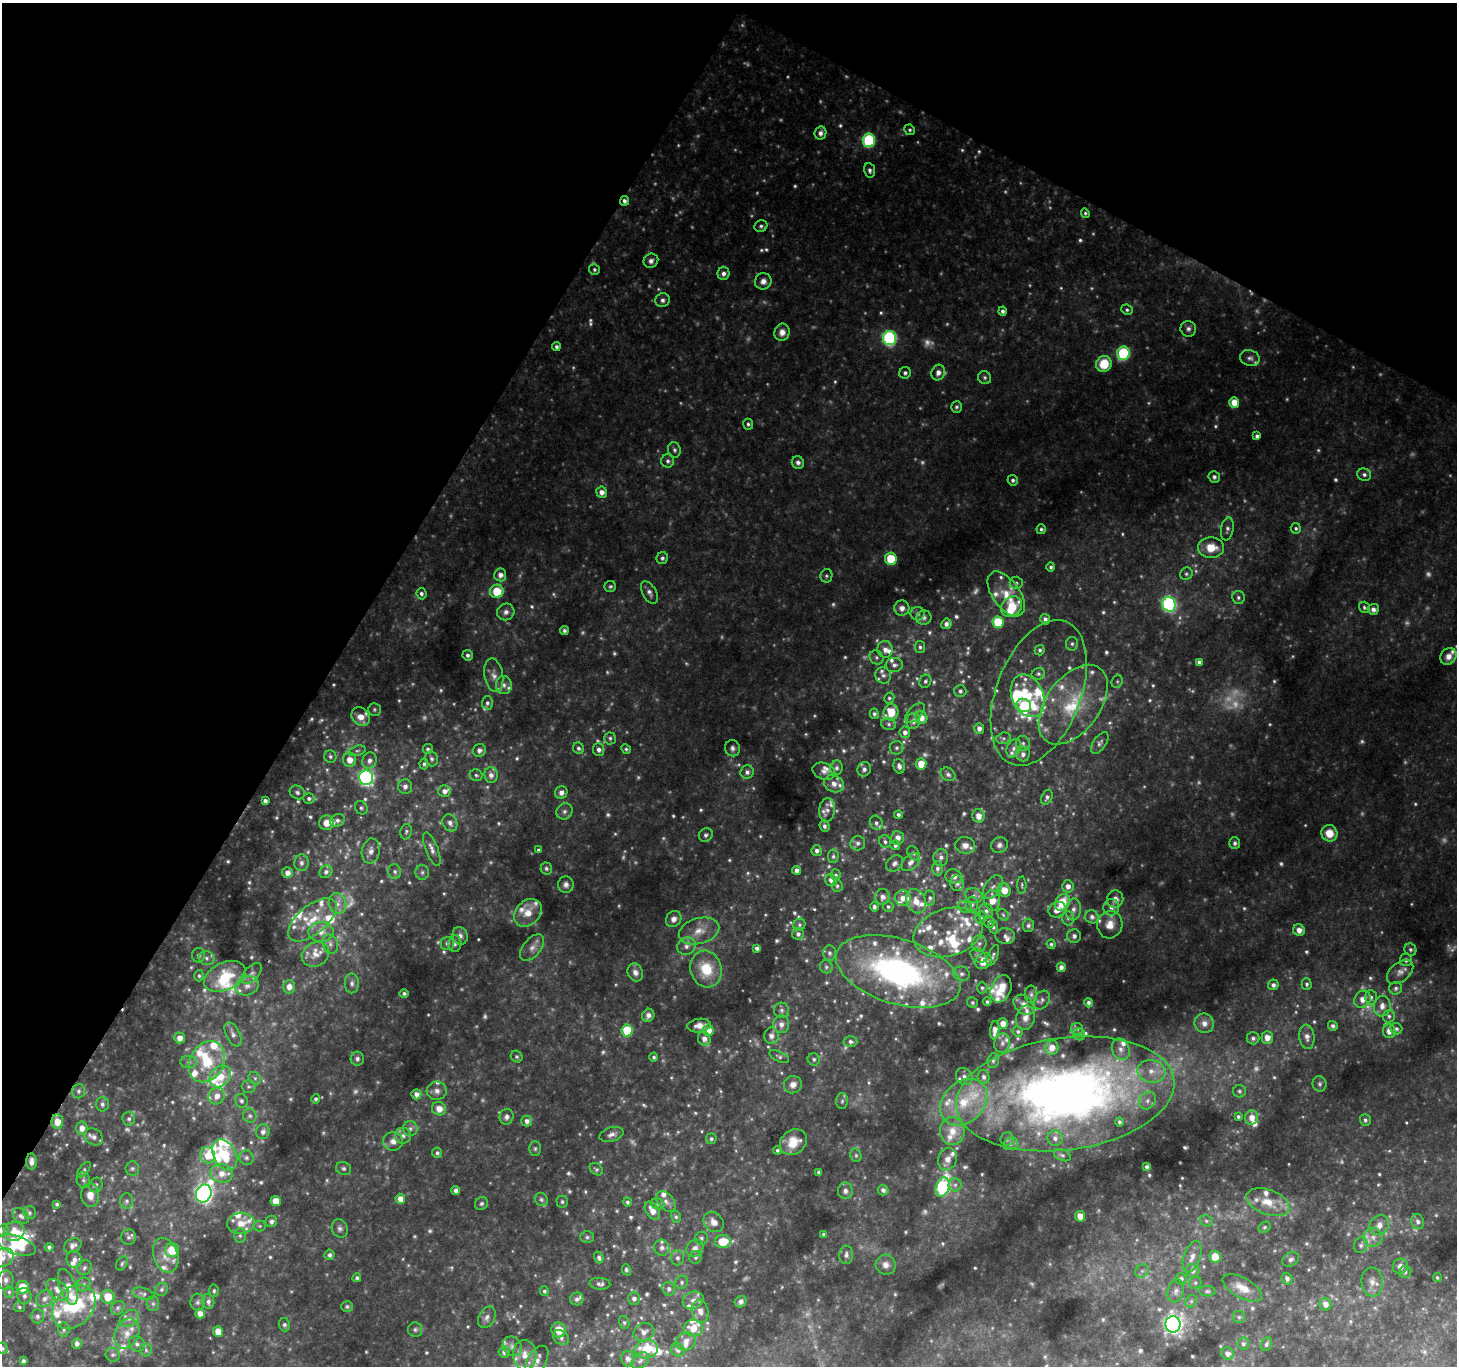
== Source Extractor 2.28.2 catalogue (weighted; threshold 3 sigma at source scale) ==
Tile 2 of 4 x 4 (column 2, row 1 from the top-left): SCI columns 1463-2917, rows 4353-5716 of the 5827 x 5911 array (HDU 1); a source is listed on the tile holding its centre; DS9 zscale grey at full resolution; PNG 1459 x 1368 px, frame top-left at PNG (2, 3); each listed source drawn as its Kron ellipse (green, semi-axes under 4 px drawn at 4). Shown black and unused: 30% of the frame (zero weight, under 2 of 3 exposures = <1% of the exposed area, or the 3 px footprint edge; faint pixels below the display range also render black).
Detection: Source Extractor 2.28.2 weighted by HDU 2 'WHT'; one run over the whole footprint, this tile lists its part. Background 0.181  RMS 0.016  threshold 0.0726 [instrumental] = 3 sigma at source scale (4.5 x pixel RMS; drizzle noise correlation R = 1.50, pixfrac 1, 0.0396/0.0396 arcsec/px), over >= 5 px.
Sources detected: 991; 150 too faint to see at this stretch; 4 inside a brighter object's white glare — neither listed nor drawn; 121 inside a brighter listed object's ellipse — not listed separately; of the other 716, all 500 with FLUX_AUTO >= 3.24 (the completeness limit of this list) listed and drawn (216 fainter detections not listed), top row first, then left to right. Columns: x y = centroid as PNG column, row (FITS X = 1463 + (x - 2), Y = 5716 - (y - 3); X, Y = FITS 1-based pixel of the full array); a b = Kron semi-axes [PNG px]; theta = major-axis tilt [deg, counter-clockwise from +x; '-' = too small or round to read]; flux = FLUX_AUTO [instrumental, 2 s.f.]
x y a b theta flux
910 130 5 5 - 3.2
820 133 7 6 - 7.3
869 140 7 6 - 180
870 170 7 5 -82 5.2
624 201 5 4 - 6.7
1085 213 5 4 - 3.3
761 226 6 5 - 4.5
651 261 8 7 - 7.1
594 270 5 5 - 3.8
723 274 6 6 - 7.6
763 281 8 8 - 10
663 300 7 7 - 6.1
1127 310 6 5 - 3.6
1002 311 4 4 - 5
1188 329 8 8 - 6.6
782 332 9 7 71 12
889 338 7 6 - 310
556 347 4 4 - 4.6
1123 353 6 6 - 180
1250 358 10 7 -17 7.1
1104 364 8 7 - 50
905 373 6 5 - 4.4
938 373 8 6 71 9.5
985 378 7 6 - 4
1234 402 5 5 - 27
956 407 6 5 - 3.5
748 424 5 4 - 3.8
1257 436 4 4 - 5.8
674 450 8 6 -75 4.8
668 461 6 6 - 5.4
798 463 6 6 - 6.2
1364 475 7 6 - 5.3
1214 477 6 5 - 4.7
1013 480 5 5 - 4.6
602 492 5 5 - 11
1296 528 5 5 - 3.6
1041 529 5 4 - 3.8
1227 529 11 6 80 6.5
1211 548 13 10 0 34
662 558 6 5 - 4.4
891 559 6 6 - 54
1051 567 4 4 - 3.7
1186 574 6 6 - 3.6
500 575 6 6 - 10
826 576 7 6 - 3.7
1016 583 6 6 - 4.2
610 586 5 5 - 3.4
497 591 7 6 - 48
649 592 12 7 -60 8.2
421 594 5 5 - 4.9
1006 594 26 13 -54 43
1238 597 6 6 - 4.5
1169 604 7 6 - 350
1012 607 11 9 40 53
1364 607 6 5 - 3.4
902 608 7 7 - 10
1373 609 5 5 - 8.6
506 612 9 8 - 8.9
917 614 7 7 - 5.2
924 618 7 7 - 5.2
1045 619 5 5 - 6.9
998 622 6 5 - 77
946 624 5 5 - 8
564 631 4 3 - 4.1
1072 644 7 6 - 4.1
920 647 6 5 - 3.9
885 649 8 7 - 12
1040 650 5 5 - 3.6
468 655 5 5 - 5.3
1448 656 9 7 49 15
876 657 7 6 - 4.4
1199 662 4 4 - 4.8
894 665 8 7 - 7.2
1038 674 7 5 23 3.8
494 675 17 9 -80 15
883 675 8 7 - 6.8
925 681 7 6 - 4.1
1117 681 7 5 69 3.4
504 685 9 8 - 8.8
960 691 6 6 - 4.1
1039 693 76 42 69 200
1028 696 22 15 -66 56
889 698 5 5 - 3.3
487 703 6 5 - 5.1
1024 705 7 6 - 59
1073 705 45 27 54 120
374 709 6 6 - 3.4
891 712 8 7 - 38
915 713 12 6 44 7.2
874 714 5 4 - 4.3
361 717 10 8 -51 18
921 718 7 6 - 17
913 721 8 6 72 8.8
889 724 7 6 - 5.3
979 728 5 5 - 8
905 732 6 5 - 7.4
610 738 6 6 - 3.8
1003 738 7 5 18 4
1023 743 7 6 - 4.7
1100 743 12 6 55 6.3
578 748 6 5 - 4.5
732 748 8 7 - 7
897 748 7 6 - 4.3
1014 748 10 6 66 7.3
428 749 5 5 - 3.7
626 749 5 4 - 3.3
479 750 6 6 - 7.6
599 750 6 5 - 7.3
357 751 9 5 13 3.9
1023 754 7 7 - 7.7
330 757 6 6 - 4.1
431 759 7 6 - 4.9
350 760 7 6 - 17
369 760 8 7 - 7.9
424 764 5 4 - 3.9
921 764 5 5 - 28
899 766 7 5 -74 7
837 768 7 6 - 5.5
864 769 7 6 - 6.7
824 771 11 8 -18 10
747 772 7 6 - 7.3
948 774 8 6 -36 5.6
476 775 6 5 - 3.7
491 775 8 6 -84 10
366 778 7 7 - 500
834 784 10 8 -26 12
405 786 7 7 - 7.9
444 791 6 6 - 9.6
297 792 8 6 -28 5.3
561 792 6 6 - 9.6
1047 797 8 5 66 5.1
309 798 5 5 - 4.6
265 801 4 4 - 5.8
361 808 7 6 - 3.8
827 810 12 8 83 9.6
564 811 8 7 - 6.8
898 814 4 4 - 4.2
978 816 7 6 - 16
337 820 7 6 - 5.7
326 823 7 7 - 16
450 823 9 7 -65 9.5
876 823 7 6 - 5
824 826 6 5 - 5.3
406 832 8 5 80 3.9
1329 833 8 8 - 27
706 835 7 6 - 5.2
898 838 7 6 - 11
885 842 6 6 - 4.3
858 843 7 7 - 6.2
1235 843 6 5 - 4.5
895 845 5 5 - 5.2
965 845 10 8 -9 15
999 845 8 7 - 7.3
432 849 18 6 -68 11
538 850 4 3 - 3.3
371 851 12 9 80 12
817 851 5 5 - 6.6
913 853 8 5 -59 3.8
833 856 7 5 85 4
941 857 8 7 - 7
911 862 11 7 44 9.5
301 863 8 7 - 7
894 863 9 7 40 6.2
546 868 6 6 - 3.7
937 868 7 5 89 5.8
797 870 4 4 - 7.3
326 872 7 6 - 6
395 872 7 6 - 5.1
422 872 7 6 - 4.9
287 873 5 5 - 11
836 875 5 5 - 3.7
954 876 8 7 - 9.2
831 880 6 6 - 7.8
957 883 8 7 - 8
566 885 8 8 - 7.7
1022 885 9 4 -89 3.2
837 886 5 5 - 3.4
1068 886 6 5 - 11
993 887 13 8 57 10
1004 890 7 6 - 25
974 896 9 7 -23 6.7
882 897 8 7 - 6.9
903 898 8 7 - 14
930 898 7 5 -84 4.6
1115 899 9 8 - 11
992 900 10 8 -85 26
916 901 12 9 -66 20
1062 902 9 7 56 51
338 903 10 8 -67 11
972 905 8 6 -89 5.8
874 907 5 4 - 4
888 907 5 5 - 3.4
965 907 7 6 - 5.2
1111 907 8 8 - 9.7
1073 909 11 7 84 10
1057 910 9 7 30 18
986 911 7 7 - 6.1
528 913 15 12 48 26
1003 915 6 5 - 3.4
981 917 6 6 - 3.8
1092 917 7 6 - 7.2
1068 918 7 6 - 5.4
674 919 8 7 - 9.5
312 920 29 14 40 48
989 922 6 5 - 4.2
799 925 6 6 - 4.1
1028 925 6 5 - 4.6
1110 925 14 12 76 23
993 927 6 5 - 3.6
1299 930 6 5 - 13
699 931 21 13 15 28
321 932 12 10 0 18
948 932 35 23 17 76
798 934 6 6 - 5.4
460 936 9 7 -69 8.7
1005 936 10 8 -7 7.1
1074 936 7 7 - 6.1
447 943 7 6 - 6
979 943 8 7 - 7.2
330 944 10 7 -72 7.5
455 944 8 6 85 5.1
1051 944 5 4 - 3.7
686 946 9 8 - 9.3
532 948 16 9 51 13
757 948 4 4 - 5.2
1410 950 6 5 - 4.1
829 953 7 6 - 4.6
315 954 14 11 25 19
199 955 7 6 - 4.5
978 956 8 6 -33 5.9
993 956 11 5 67 5.1
207 958 8 7 - 6.1
1406 960 6 6 - 6.2
984 961 9 7 38 28
826 967 6 6 - 3.9
1061 967 5 4 - 7.5
706 969 18 15 -75 58
898 971 64 32 -17 550
635 972 9 7 -66 9.7
1400 972 15 9 39 13
252 973 12 7 46 6.9
962 974 8 7 - 6.5
199 976 6 4 -87 3.3
225 976 22 14 24 61
352 983 10 7 90 7.6
1307 984 5 5 - 3.9
1273 985 5 5 - 6.4
247 986 12 9 18 14
289 987 6 6 - 14
982 988 6 5 - 3.6
1396 988 6 6 - 5
1001 989 14 10 68 32
404 993 4 4 - 3.9
1031 994 9 6 -90 5.2
1371 997 7 6 - 5.3
1362 999 9 7 54 14
1042 1000 10 7 58 5.8
987 1002 4 4 - 3.3
972 1003 5 5 - 3.5
1089 1003 4 4 - 5
1024 1005 12 8 -41 14
1382 1006 10 8 84 12
782 1010 7 7 - 5.1
648 1015 7 5 61 8
1389 1016 6 6 - 4.3
1025 1018 12 9 76 13
1003 1023 5 5 - 17
1204 1023 10 9 - 15
781 1024 9 8 - 9.5
699 1025 12 6 8 13
1333 1026 5 4 - 4.3
1077 1029 6 6 - 3.3
1396 1029 6 5 - 3.6
627 1030 6 5 - 87
708 1030 5 5 - 19
995 1030 9 4 85 12
1018 1031 5 5 - 3.8
1389 1031 7 6 - 15
233 1034 13 7 -63 8.1
1079 1034 6 5 - 4.4
771 1036 8 7 - 8.8
1267 1037 6 5 - 15
1307 1037 12 7 -84 9.9
180 1038 5 5 - 15
1253 1038 6 6 - 4.9
704 1039 7 6 - 9.8
850 1041 7 5 -3 5.5
1002 1043 9 8 - 7.7
1052 1047 7 6 - 16
1121 1049 11 8 -67 11
517 1057 6 5 - 3.9
654 1057 4 4 - 3.6
779 1057 11 5 -26 4.3
357 1059 7 6 - 5.6
814 1059 6 6 - 4.2
993 1061 7 5 75 4.5
189 1062 8 6 -1 5.3
207 1062 22 17 59 66
1151 1071 14 11 -11 26
220 1076 12 9 47 34
964 1076 9 8 - 9.2
984 1077 7 6 - 6.2
255 1078 7 5 -44 4.2
1320 1084 7 7 - 4.8
793 1085 9 8 - 12
249 1087 7 6 - 4.4
78 1091 7 6 - 5.4
437 1091 10 9 - 9.9
1239 1091 6 6 - 3.7
416 1094 5 5 - 9.7
1065 1094 110 56 8 1400
217 1096 9 8 - 15
316 1099 5 4 - 4
241 1101 7 6 - 5.2
842 1101 8 6 88 4.6
1147 1101 10 7 49 9.9
964 1102 26 20 43 81
102 1104 7 6 - 6
439 1109 7 6 - 18
250 1116 7 6 - 5
507 1117 8 7 - 6.9
1238 1117 4 3 - 3.3
1252 1117 7 6 - 16
129 1119 7 6 - 5
1365 1120 6 5 - 4.8
527 1121 5 5 - 7.5
57 1122 7 6 - 30
1119 1122 4 4 - 3.7
82 1128 6 6 - 14
410 1129 7 7 - 5.8
952 1131 14 12 87 28
263 1132 7 7 - 8.5
611 1134 12 7 18 8.4
403 1136 8 8 - 7.6
94 1137 10 7 -33 8.8
1055 1138 8 7 - 7.7
711 1139 5 5 - 4
1007 1139 7 6 - 4.1
393 1141 10 9 - 12
793 1142 14 12 37 34
1011 1144 7 6 - 5.1
535 1149 7 5 90 3.5
777 1150 4 4 - 3.4
437 1153 5 5 - 4.6
208 1155 8 7 - 24
225 1155 16 11 -62 63
856 1155 7 5 -69 3.5
1062 1155 9 5 -23 4
246 1158 7 7 - 5.6
947 1159 11 9 69 12
31 1162 8 5 -88 10
1147 1167 4 3 - 4
132 1168 7 7 - 3.8
343 1168 7 6 - 4.1
596 1169 7 5 -34 3.6
84 1170 9 4 51 3.3
819 1172 4 3 - 4.3
222 1173 11 9 -11 20
83 1180 8 6 -71 4.4
96 1185 7 6 - 4.2
955 1185 6 6 - 4.4
943 1187 10 6 73 260
456 1190 4 4 - 7.5
883 1190 5 5 - 6.9
845 1191 8 7 - 7.8
204 1194 9 7 67 740
90 1195 12 9 -89 17
400 1199 5 4 - 15
541 1199 7 6 - 4.2
127 1201 8 6 87 4.9
276 1201 5 5 - 27
562 1202 6 5 - 3.5
627 1202 4 4 - 3.6
666 1202 12 7 -50 10
1268 1202 22 12 -21 33
481 1203 7 6 - 4
57 1204 4 4 - 4.2
658 1204 7 5 -17 3.9
652 1211 10 6 -56 17
29 1213 6 6 - 3.7
21 1216 9 6 -42 6.1
1080 1216 5 5 - 22
676 1217 6 5 - 3.9
271 1221 6 5 - 6.7
1206 1221 7 5 -22 3.8
714 1222 11 9 -45 15
1418 1222 8 6 -68 6.3
241 1223 13 10 6 26
1379 1225 11 9 48 14
260 1226 6 5 - 3.3
1265 1227 6 5 - 3.3
340 1228 9 8 - 6.2
3 1230 6 5 - 3.3
14 1231 10 9 - 22
824 1234 4 3 - 3.5
240 1235 7 6 - 4.5
128 1237 7 7 - 4.6
587 1237 7 6 - 3.9
1373 1237 9 9 - 12
701 1238 6 6 - 5
723 1242 8 6 2 47
17 1245 20 9 -18 39
1361 1245 8 6 70 5.7
73 1246 9 7 31 8.1
49 1247 4 4 - 4.4
662 1248 8 7 - 7.4
695 1248 9 8 - 11
172 1250 7 7 - 39
166 1255 18 12 -71 21
329 1255 5 5 - 4.4
846 1255 9 7 86 7.6
599 1257 6 4 -69 4.8
695 1257 6 6 - 3.9
1192 1257 16 8 71 13
1215 1257 6 6 - 24
2 1258 12 8 26 13
677 1258 7 6 - 6.6
74 1259 8 7 - 9
1291 1259 8 6 30 5.8
122 1263 7 5 57 3.2
886 1265 10 10 - 12
1400 1266 8 7 - 10
84 1268 8 6 48 4.6
626 1270 6 4 -74 3.8
1142 1271 7 6 - 5.3
1193 1271 7 7 - 7.1
1405 1272 6 6 - 3.8
357 1278 4 4 - 4.2
1437 1278 4 4 - 3.4
1181 1279 5 5 - 5.7
1287 1279 6 5 - 7.4
6 1280 9 7 84 7.1
682 1282 7 6 - 4.5
1372 1282 14 10 -84 14
1195 1283 6 6 - 3.6
84 1284 7 6 - 5.3
600 1284 10 6 -3 6.3
23 1287 6 6 - 39
68 1287 19 8 -71 31
1242 1288 22 10 -29 24
162 1289 6 6 - 4.5
669 1289 7 6 - 6.2
57 1290 13 8 -40 15
214 1291 6 5 - 3.3
544 1291 5 4 - 3.3
1176 1291 11 8 72 8.5
1207 1291 8 5 -1 3.4
9 1292 6 5 - 3.3
143 1294 11 5 -15 5.8
24 1296 8 7 - 6.2
108 1297 7 6 - 32
45 1299 9 7 38 9.7
577 1299 6 6 - 5.7
634 1299 6 6 - 7.8
693 1300 11 8 21 12
1191 1301 6 5 - 3.6
197 1302 8 7 - 5.1
208 1302 7 6 - 6.6
741 1302 6 5 - 5.6
153 1304 7 6 - 4.9
1325 1304 6 6 - 13
19 1307 5 5 - 3.3
74 1307 24 18 46 110
347 1307 6 5 - 3.4
118 1308 7 6 - 4.8
700 1311 11 8 -80 12
200 1313 5 4 - 16
37 1316 7 6 - 5.8
487 1317 11 8 61 8.8
1239 1317 6 6 - 3.8
129 1318 10 7 32 10
624 1322 7 5 -74 3.3
1173 1324 8 7 - 720
284 1325 6 5 - 4.2
693 1328 9 8 - 26
415 1329 7 7 - 4.3
64 1330 7 5 87 4
559 1330 7 7 - 27
218 1332 5 5 - 22
644 1332 11 8 26 8.8
127 1334 16 12 65 24
561 1338 9 6 -39 6.9
686 1341 10 9 - 13
77 1344 5 5 - 6.2
137 1344 8 7 - 7
1243 1344 6 6 - 4.2
1266 1344 7 5 66 3.7
512 1346 10 9 - 9.2
2 1348 6 5 - 3.6
646 1349 12 9 10 51
146 1350 6 6 - 4.5
678 1350 7 6 - 6.7
504 1352 6 6 - 6.4
1227 1354 6 6 - 10
113 1355 7 6 - 4.8
525 1355 15 12 -86 22
628 1359 7 6 - 7.3
537 1360 16 9 59 14
23 1361 4 3 - 4.2
640 1361 10 6 41 6.2
Overlapping masked pixels (flux is a lower limit): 3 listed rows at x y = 624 201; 57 1122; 31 1162
Isophote crosses this tile's border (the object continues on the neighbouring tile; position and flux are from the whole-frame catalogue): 3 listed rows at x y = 17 1245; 2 1258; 2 1348